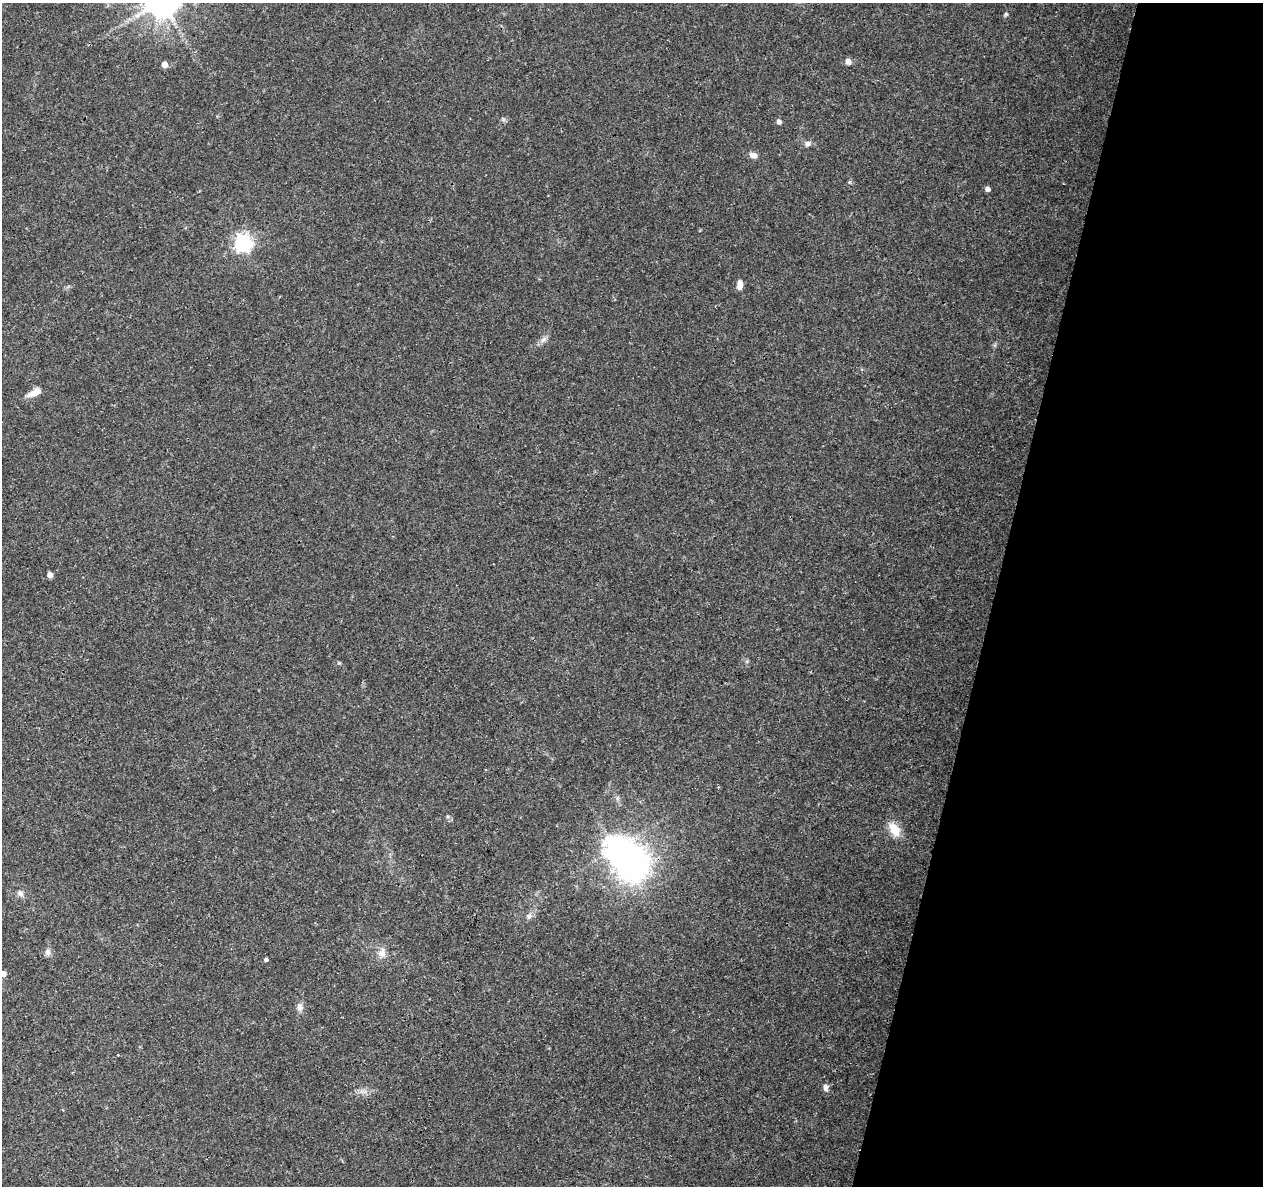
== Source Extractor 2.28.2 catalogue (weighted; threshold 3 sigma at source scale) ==
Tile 8 of 4 x 4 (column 4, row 2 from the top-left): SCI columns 3783-5043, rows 2592-3775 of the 5053 x 5244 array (HDU 1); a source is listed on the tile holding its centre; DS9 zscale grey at full resolution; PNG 1265 x 1188 px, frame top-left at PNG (2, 3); no overlay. Shown black and unused: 21% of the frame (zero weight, under 3 of 4 exposures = <1% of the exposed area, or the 3 px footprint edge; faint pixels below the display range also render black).
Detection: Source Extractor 2.28.2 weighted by HDU 2 'WHT'; one run over the whole footprint, this tile lists its part. Background 0.0901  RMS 0.0035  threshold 0.0156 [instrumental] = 3 sigma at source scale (4.5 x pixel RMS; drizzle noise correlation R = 1.50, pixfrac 1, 0.0396/0.0396 arcsec/px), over >= 5 px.
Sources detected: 25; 1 inside a brighter object's white glare — not listed; the other 24 listed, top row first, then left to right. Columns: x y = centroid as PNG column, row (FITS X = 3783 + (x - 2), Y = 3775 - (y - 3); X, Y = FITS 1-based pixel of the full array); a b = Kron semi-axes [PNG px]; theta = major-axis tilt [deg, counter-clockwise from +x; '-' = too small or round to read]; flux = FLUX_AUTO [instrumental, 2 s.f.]
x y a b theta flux
1006 14 5 5 - 0.48
848 61 6 6 - 2
165 64 6 6 - 2.3
779 122 5 4 - 1.4
807 143 8 7 - 1.3
753 155 9 7 -15 1.8
850 182 6 4 89 0.45
987 189 5 4 - 1.5
243 243 7 7 - 120
740 285 9 5 84 3.1
543 340 10 5 54 1.2
34 393 20 8 24 3.1
50 574 5 4 - 1.7
894 830 18 11 -56 5.4
616 848 8 8 - 300
20 893 9 8 - 1.4
529 916 8 7 - 1.3
48 952 10 7 86 1.4
382 953 12 10 69 2.5
266 959 4 4 - 0.72
3 974 5 5 - 2.3
300 1007 10 8 -81 1.8
118 1055 3 2 - 0.25
826 1087 9 7 -83 1.3
Isophote crosses this tile's border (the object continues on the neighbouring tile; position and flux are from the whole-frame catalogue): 1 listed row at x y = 3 974